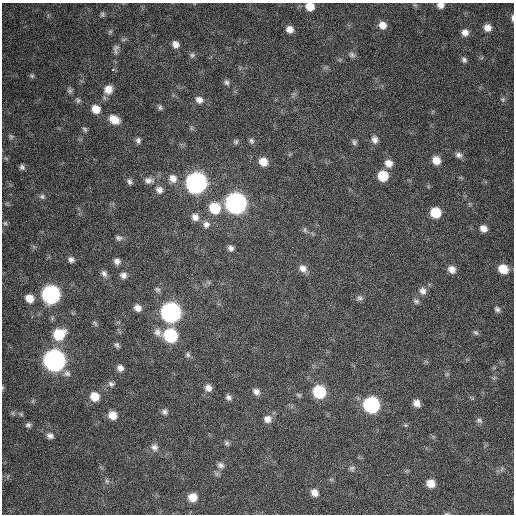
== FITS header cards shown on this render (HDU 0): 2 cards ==
NAXIS1  =                  512 / Axis length
NAXIS2  =                  512 / Axis length

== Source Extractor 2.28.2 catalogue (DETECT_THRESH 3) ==
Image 512 x 512 px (HDU 0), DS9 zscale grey, 1 PNG px = 1 image px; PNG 516 x 516 px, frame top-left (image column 1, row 512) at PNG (2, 3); no overlay
Background 339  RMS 19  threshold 56.7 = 3 sigma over >= 5 px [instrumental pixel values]
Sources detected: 108; all 108 listed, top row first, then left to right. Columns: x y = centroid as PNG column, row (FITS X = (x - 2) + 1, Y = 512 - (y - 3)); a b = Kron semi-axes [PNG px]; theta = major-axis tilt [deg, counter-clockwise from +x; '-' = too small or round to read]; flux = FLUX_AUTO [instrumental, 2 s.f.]
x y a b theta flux
415 5 6 4 -43 1900
440 5 8 6 -1 7000
310 7 8 8 - 16000
102 14 7 6 - 2500
512 18 8 3 90 2600
382 25 9 8 - 11000
487 28 8 7 - 9300
290 29 8 7 - 9000
465 32 8 8 - 7800
124 39 7 4 19 2100
175 44 8 7 - 7300
116 48 10 8 37 4600
192 55 7 6 - 3100
352 55 10 7 -28 3900
464 60 7 6 - 3400
113 70 4 4 - 1600
32 76 7 5 -15 2100
226 82 7 6 - 3400
108 89 10 9 - 12000
70 91 7 7 - 2800
503 99 7 6 - 2400
78 100 7 6 - 2500
199 100 10 9 - 7500
160 107 7 6 - 3000
96 109 9 8 - 15000
114 120 11 8 -33 16000
191 128 7 4 -89 2000
85 129 7 5 -36 2400
11 136 7 5 -89 2500
375 139 10 8 -77 6300
138 140 8 6 -82 3700
251 141 8 6 -68 3000
236 142 7 6 - 2500
354 142 8 6 -89 3000
459 155 10 7 -23 5000
436 160 9 8 - 13000
263 162 8 7 - 15000
389 163 9 8 - 10000
22 167 6 6 - 3300
383 176 8 8 - 34000
173 178 11 9 -54 10000
149 180 14 9 4 7700
130 182 8 6 -62 3500
196 183 10 10 - 750000
159 190 9 9 - 6800
42 196 7 7 - 3200
236 203 10 9 - 760000
215 208 10 10 - 39000
435 213 8 8 - 36000
195 217 9 8 - 8300
5 223 6 5 - 2000
206 224 9 8 - 6100
483 228 8 7 - 8300
305 230 7 5 -62 2600
118 238 8 7 - 3600
231 248 7 6 - 4500
71 260 6 6 - 4200
117 261 7 6 - 5500
303 268 10 8 -45 7900
452 269 8 7 - 9300
503 269 9 8 - 22000
104 273 10 7 -61 4600
123 275 8 7 - 5500
157 289 8 6 -32 2900
423 291 9 8 - 6700
51 294 10 9 - 390000
29 298 8 7 - 14000
360 298 9 7 -2 3700
416 301 8 6 -28 3100
138 308 7 6 - 7600
497 309 7 6 - 3400
171 313 10 9 - 610000
95 323 9 4 -46 2000
157 332 11 9 -74 7100
476 332 8 5 -39 2600
59 334 11 10 - 39000
170 335 9 8 - 110000
117 345 7 4 -49 2900
188 355 7 6 - 3000
54 360 10 10 - 900000
120 368 7 7 - 6400
67 373 10 8 -20 5300
447 374 6 4 45 2000
111 384 9 7 -21 3900
208 388 9 8 - 7000
256 392 8 7 - 6000
319 392 9 8 - 81000
95 396 9 8 - 19000
228 397 7 6 - 3900
417 403 7 6 - 8300
371 405 9 9 - 230000
164 412 7 7 - 3700
21 414 7 4 -45 1800
112 415 8 7 - 15000
268 419 10 9 - 8900
479 420 9 7 -22 3600
28 425 7 7 - 3300
50 436 9 7 -24 5200
227 443 7 6 - 2800
154 447 10 8 -37 6100
221 465 9 8 - 4900
352 468 8 7 - 3400
502 469 7 4 71 2200
107 481 6 5 - 2500
431 483 7 7 - 15000
315 493 9 7 -51 8800
193 497 8 8 - 16000
447 513 6 3 19 1300
At the frame edge (FLAGS 8, measured only in part): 4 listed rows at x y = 440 5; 310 7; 512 18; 447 513